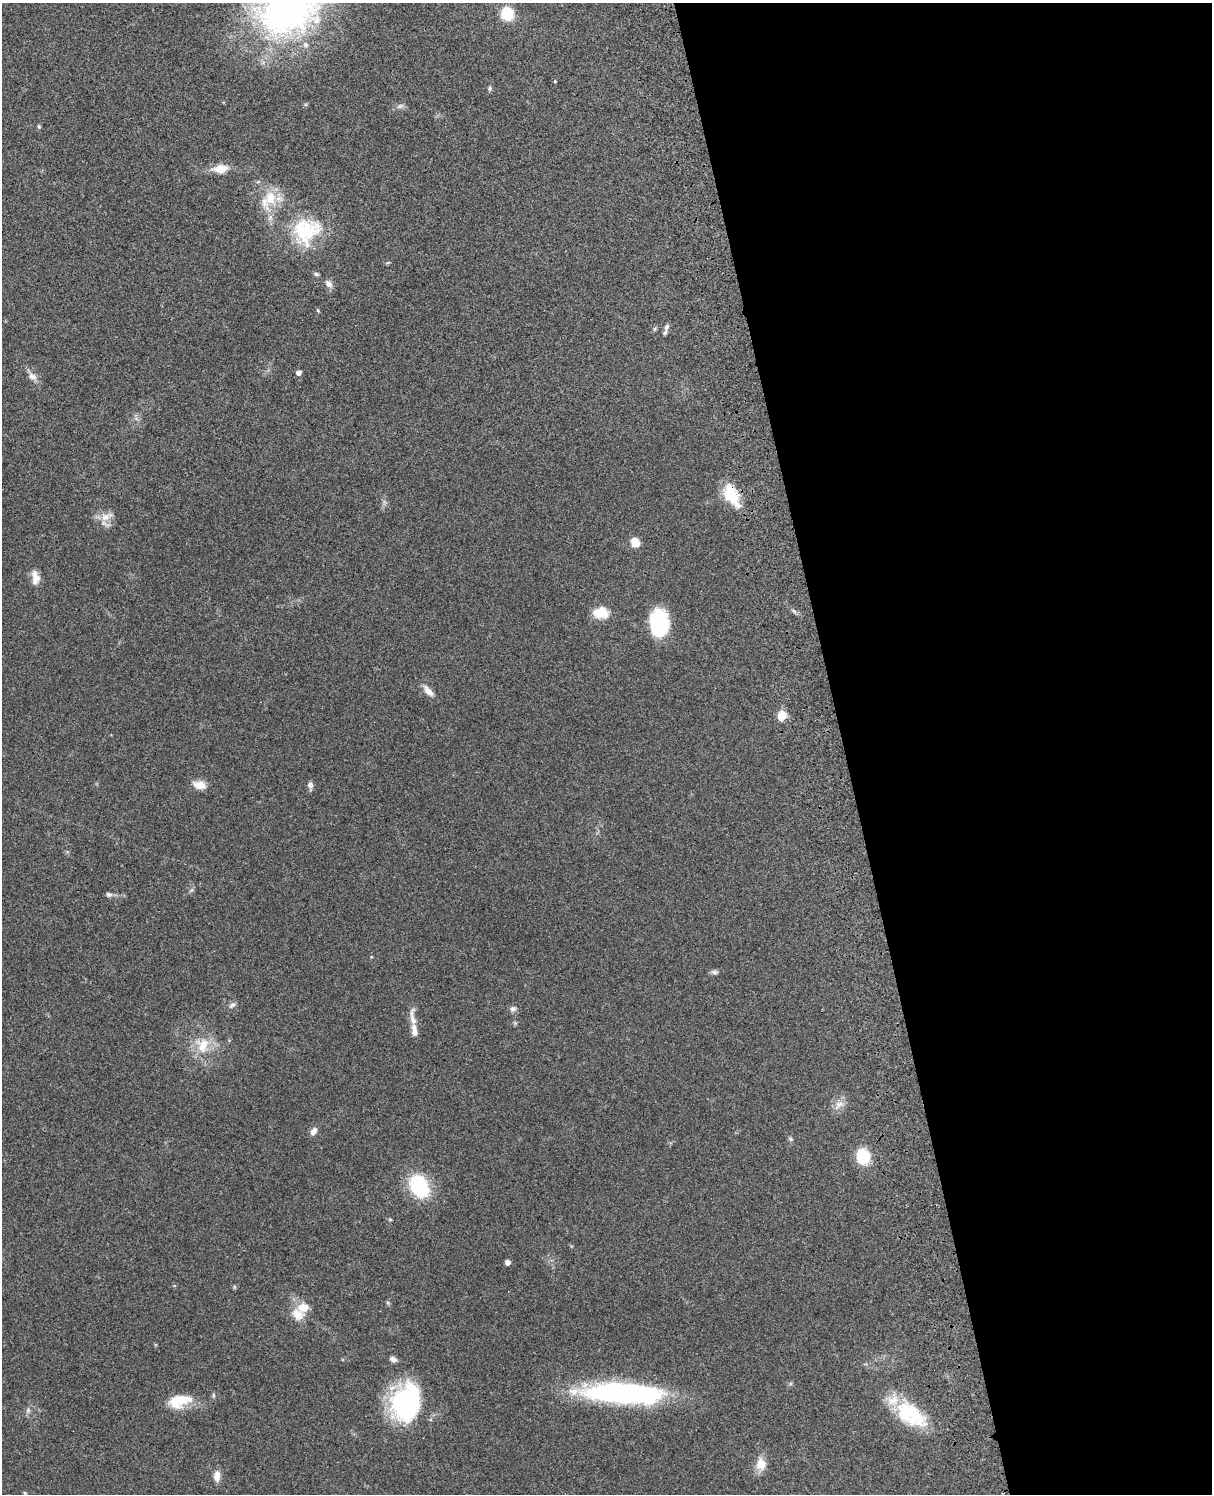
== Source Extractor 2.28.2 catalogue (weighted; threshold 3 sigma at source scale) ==
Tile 8 of 4 x 3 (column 4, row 2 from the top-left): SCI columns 3749-4958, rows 1659-3150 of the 5079 x 4922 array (HDU 1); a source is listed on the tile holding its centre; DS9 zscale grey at full resolution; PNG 1214 x 1496 px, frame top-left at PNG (2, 3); no overlay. Shown black and unused: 30% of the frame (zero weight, under 3 of 4 exposures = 6% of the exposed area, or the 3 px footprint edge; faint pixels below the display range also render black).
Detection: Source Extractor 2.28.2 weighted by HDU 2 'WHT'; one run over the whole footprint, this tile lists its part. Background 0.0911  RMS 0.0062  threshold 0.0279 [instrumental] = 3 sigma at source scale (4.5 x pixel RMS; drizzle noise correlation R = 1.50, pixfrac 1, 0.05/0.05 arcsec/px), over >= 5 px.
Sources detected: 63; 2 inside a brighter object's white glare — not listed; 6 inside a brighter listed object's ellipse — not listed separately; the other 55 listed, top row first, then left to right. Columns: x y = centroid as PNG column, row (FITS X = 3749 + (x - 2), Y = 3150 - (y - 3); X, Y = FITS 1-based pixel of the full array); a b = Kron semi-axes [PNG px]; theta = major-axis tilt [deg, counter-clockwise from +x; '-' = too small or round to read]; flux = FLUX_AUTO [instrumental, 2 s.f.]
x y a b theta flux
289 6 82 59 45 250
507 14 10 9 - 23
555 81 4 3 - 0.57
490 88 6 6 - 1.1
400 106 11 5 19 2
39 126 5 4 - 0.86
220 169 15 8 6 10
269 199 29 16 53 17
306 231 39 33 31 40
316 274 7 4 -11 1.2
328 283 10 7 -47 3.2
318 311 6 4 -78 0.66
666 327 10 6 65 1.9
655 329 6 5 - 0.94
298 373 6 5 - 2.4
32 376 12 9 -26 3.7
731 497 30 15 -48 16
105 517 15 11 13 6.5
635 542 10 9 - 6.5
35 578 18 9 -84 5.8
794 611 7 4 -45 1.2
601 613 17 12 -1 11
659 623 28 19 -89 36
428 691 15 7 -48 5.1
781 716 11 8 74 7.8
199 785 15 9 -10 6.5
310 785 7 6 - 2.6
191 890 7 4 70 1.1
109 894 9 6 -19 1.7
371 957 4 3 - 0.46
714 972 9 5 -1 1.7
232 1005 10 6 30 1.9
513 1009 8 7 - 2
413 1017 30 8 -84 5.7
203 1045 24 20 -79 17
839 1104 15 9 38 4.7
313 1131 9 7 56 3.4
791 1139 6 4 -45 0.97
863 1156 14 11 -79 23
419 1186 21 15 -61 45
390 1219 6 4 -1 0.66
507 1262 4 4 - 3.4
234 1287 6 4 72 0.72
388 1303 6 4 -72 0.85
298 1315 18 14 -32 9.1
393 1359 8 6 -24 2.4
620 1393 77 21 -3 130
213 1395 6 4 -89 0.89
180 1400 28 15 2 15
406 1401 41 35 61 67
28 1410 7 6 - 1.5
911 1414 43 23 -37 35
761 1464 13 11 89 8.3
217 1476 14 7 86 4.9
25 1493 5 4 - 0.67
Isophote crosses this tile's border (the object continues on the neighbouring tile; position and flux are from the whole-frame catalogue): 1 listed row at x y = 289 6